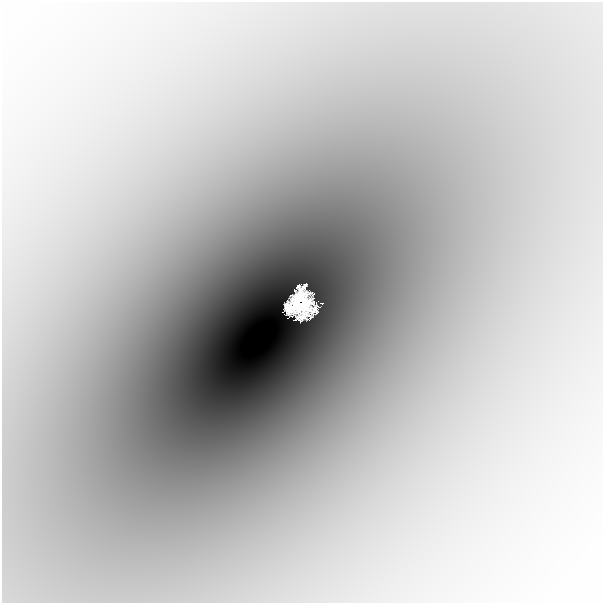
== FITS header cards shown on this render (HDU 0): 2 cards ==
NAXIS1  =                  601
NAXIS2  =                  601

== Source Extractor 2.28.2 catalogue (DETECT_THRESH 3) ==
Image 601 x 601 px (HDU 0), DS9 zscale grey, 1 PNG px = 1 image px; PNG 605 x 605 px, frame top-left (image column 1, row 601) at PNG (2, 2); no overlay
Background -0.00446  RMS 6.3e-04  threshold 0.0019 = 3 sigma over >= 5 px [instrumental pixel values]
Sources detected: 3; all 3 listed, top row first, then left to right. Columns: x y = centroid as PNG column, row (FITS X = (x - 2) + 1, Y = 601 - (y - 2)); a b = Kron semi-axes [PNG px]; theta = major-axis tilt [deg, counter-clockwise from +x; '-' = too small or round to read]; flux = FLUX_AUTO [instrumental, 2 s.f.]
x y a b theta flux
300 302 29 21 -73 11
322 303 3 2 - 0.046
289 308 10 8 -46 3.6